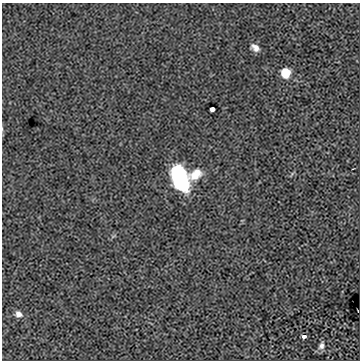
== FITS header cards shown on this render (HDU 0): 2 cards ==
NAXIS1  =                  358
NAXIS2  =                  358

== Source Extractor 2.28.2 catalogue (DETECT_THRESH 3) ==
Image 358 x 358 px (HDU 0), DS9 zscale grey, 1 PNG px = 1 image px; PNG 362 x 362 px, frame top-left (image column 1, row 358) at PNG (2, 3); no overlay
Background 0.00858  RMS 0.075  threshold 0.224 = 3 sigma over >= 5 px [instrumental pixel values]
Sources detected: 9; all 9 listed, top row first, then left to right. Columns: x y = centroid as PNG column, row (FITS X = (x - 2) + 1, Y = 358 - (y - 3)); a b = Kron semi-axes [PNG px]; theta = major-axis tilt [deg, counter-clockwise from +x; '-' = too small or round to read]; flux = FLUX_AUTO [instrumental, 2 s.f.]
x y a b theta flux
255 48 10 7 -34 29
286 73 8 8 - 110
212 109 4 4 - 17
178 172 10 10 - 470
195 174 46 17 45 160
180 182 11 9 -74 440
18 314 9 8 - 25
304 336 4 3 - 17
321 346 11 7 69 22